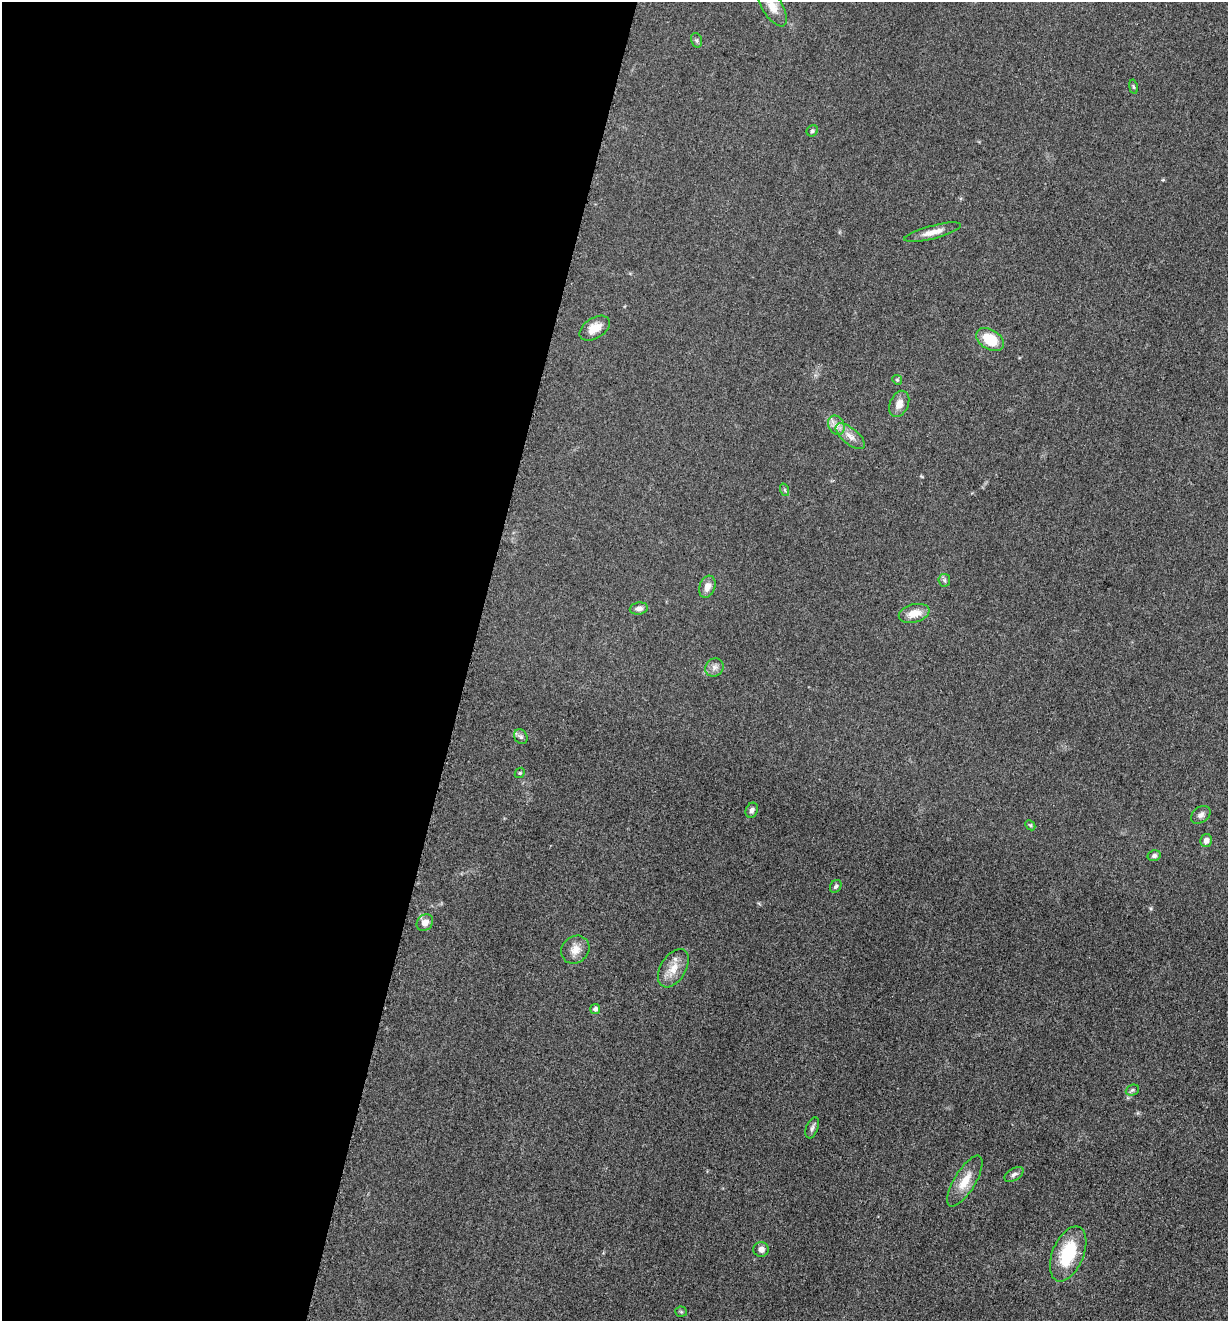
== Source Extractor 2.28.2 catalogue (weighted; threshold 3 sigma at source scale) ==
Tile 5 of 4 x 4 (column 1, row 2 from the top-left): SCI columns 264-1489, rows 2649-3967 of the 5306 x 5294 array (HDU 1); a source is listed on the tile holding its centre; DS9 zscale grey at full resolution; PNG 1230 x 1323 px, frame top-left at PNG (2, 2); each listed source drawn as its Kron ellipse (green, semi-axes under 4 px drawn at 4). Shown black and unused: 38% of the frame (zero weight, under 3 of 5 exposures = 1% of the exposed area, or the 3 px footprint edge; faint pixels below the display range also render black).
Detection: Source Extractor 2.28.2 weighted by HDU 2 'WHT'; one run over the whole footprint, this tile lists its part. Background 0.0505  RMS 0.0057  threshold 0.0256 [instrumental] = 3 sigma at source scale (4.5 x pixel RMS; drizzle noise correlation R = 1.50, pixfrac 1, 0.05/0.05 arcsec/px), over >= 5 px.
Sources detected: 36; all 36 listed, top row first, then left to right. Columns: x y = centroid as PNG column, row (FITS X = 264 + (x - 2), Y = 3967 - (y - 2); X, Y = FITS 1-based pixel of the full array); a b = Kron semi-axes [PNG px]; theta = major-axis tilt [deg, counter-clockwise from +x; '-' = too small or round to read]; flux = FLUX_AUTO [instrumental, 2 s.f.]
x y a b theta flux
772 6 23 10 -58 7.1
696 40 7 5 -71 1.1
1133 87 7 3 -80 0.72
812 131 6 5 - 1
933 232 29 6 14 5.8
595 328 17 10 32 6.9
990 340 15 10 -31 16
897 380 5 4 - 0.71
899 404 14 9 65 4.8
836 425 10 8 -66 3.4
850 436 17 8 -39 5.1
785 490 6 4 -71 0.81
944 580 6 5 - 1.2
707 587 11 7 71 4.5
639 608 9 6 10 2.5
914 613 16 9 15 7.8
714 667 9 8 - 2.8
521 737 8 6 -56 1.6
520 773 5 4 - 0.72
752 810 8 6 68 1.9
1201 815 11 7 36 2.3
1030 825 6 4 -43 0.72
1206 840 6 5 - 2.6
1154 856 6 5 - 1.3
836 886 7 5 55 1.3
425 922 9 7 48 4.5
575 950 15 13 42 5.5
673 968 21 12 58 8.2
595 1009 5 5 - 1.8
1132 1090 7 5 22 1.1
812 1128 11 6 69 1.6
1014 1174 10 6 31 1.9
965 1181 29 10 59 10
761 1249 7 7 - 2.7
1068 1254 29 15 67 28
681 1312 5 5 - 0.79
Isophote crosses this tile's border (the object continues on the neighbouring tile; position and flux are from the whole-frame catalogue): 1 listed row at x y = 772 6